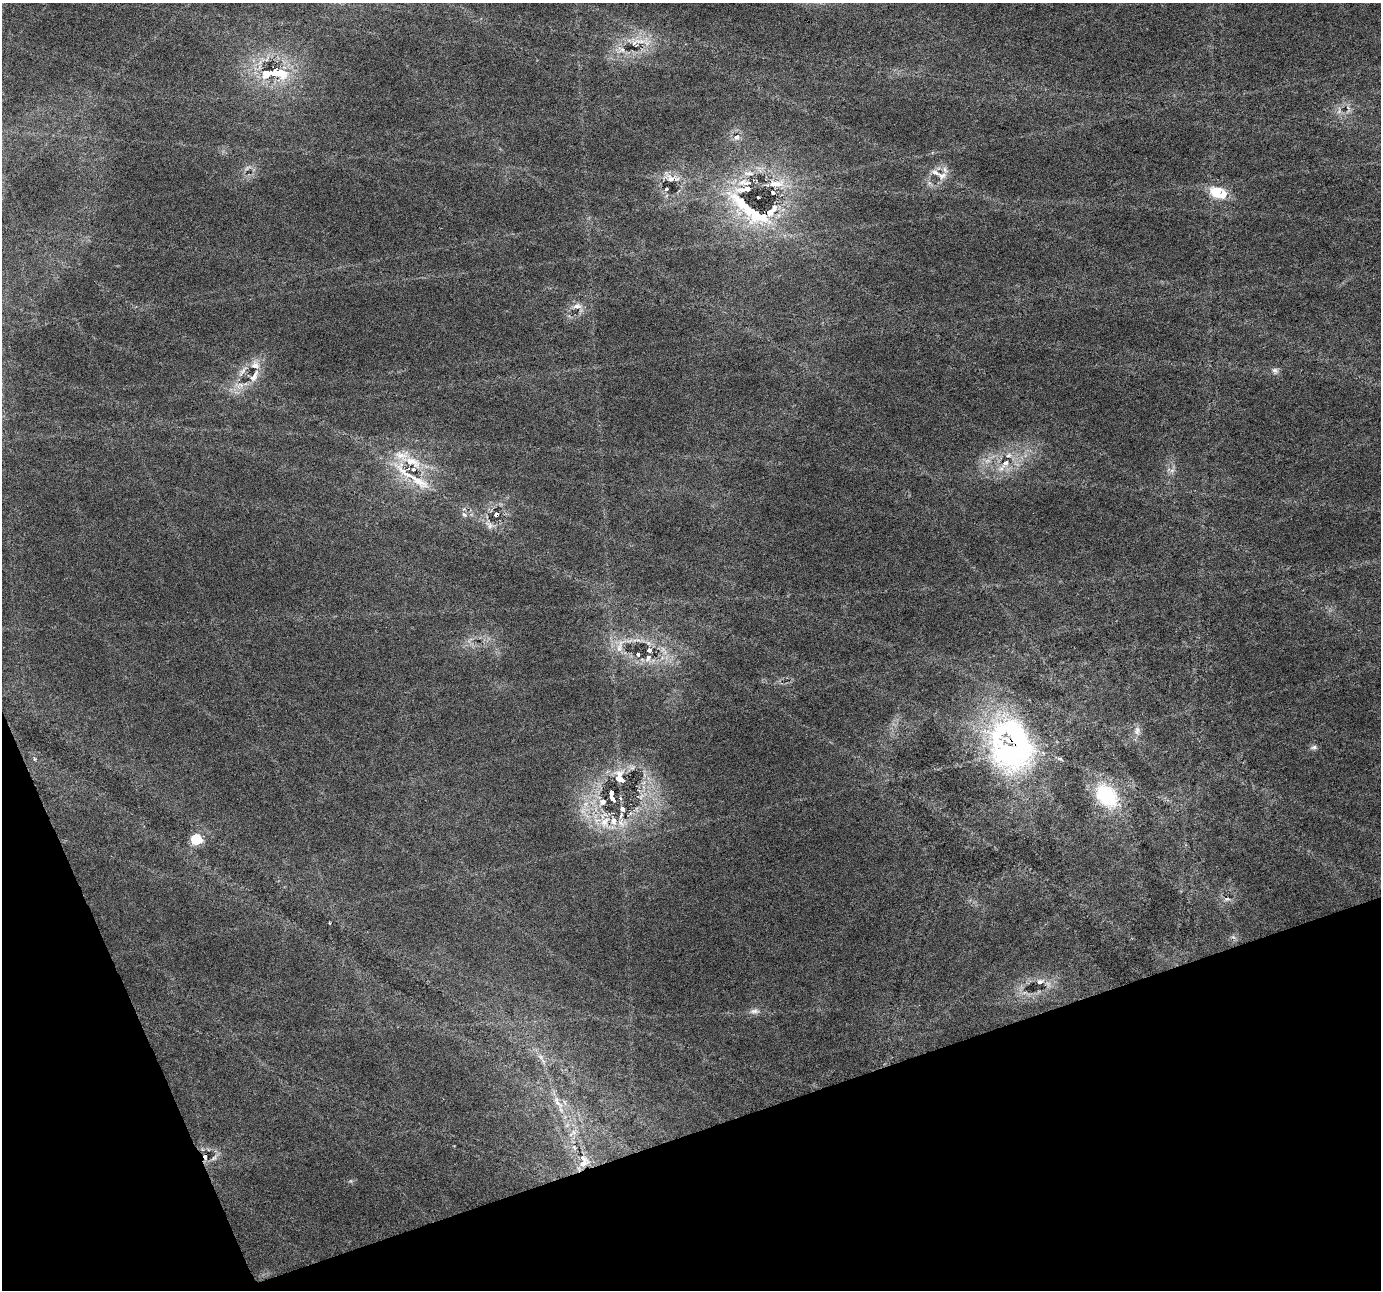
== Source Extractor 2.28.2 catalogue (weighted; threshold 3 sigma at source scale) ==
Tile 14 of 4 x 4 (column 2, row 4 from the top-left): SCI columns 1382-2760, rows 131-1418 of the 5519 x 5359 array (HDU 1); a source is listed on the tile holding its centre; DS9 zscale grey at full resolution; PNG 1383 x 1292 px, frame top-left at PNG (2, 3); no overlay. Shown black and unused: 17% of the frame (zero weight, under 3 of 6 exposures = <1% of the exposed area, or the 3 px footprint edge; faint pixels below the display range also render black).
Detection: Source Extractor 2.28.2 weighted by HDU 2 'WHT'; one run over the whole footprint, this tile lists its part. Background 0.0256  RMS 0.0027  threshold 0.0112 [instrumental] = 3 sigma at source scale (4.09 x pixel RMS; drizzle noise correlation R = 1.36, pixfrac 0.8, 0.0396/0.0396 arcsec/px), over >= 5 px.
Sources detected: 73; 2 too faint to see at this stretch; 2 cosmic-ray / hot-pixel residue — not listed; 19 inside a brighter listed object's ellipse — not listed separately; the other 50 listed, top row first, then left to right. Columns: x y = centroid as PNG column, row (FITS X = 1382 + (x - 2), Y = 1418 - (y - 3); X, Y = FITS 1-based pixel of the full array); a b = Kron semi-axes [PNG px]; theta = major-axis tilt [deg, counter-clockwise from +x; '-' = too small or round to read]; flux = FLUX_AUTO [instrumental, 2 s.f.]
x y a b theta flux
641 41 23 7 -7 3.4
621 50 13 10 14 2.4
274 73 40 13 -1 14
1348 109 14 6 83 1.3
1339 110 12 3 81 0.82
737 137 10 8 63 1.6
748 173 19 6 -3 2.2
941 176 14 11 3 2.7
670 178 21 11 -40 3.5
776 183 28 10 5 4.7
666 189 4 3 - 0.4
1218 193 21 12 -19 7.8
749 210 89 22 -37 27
577 306 13 7 3 1.7
1275 370 9 7 -30 0.94
242 371 20 5 54 2
254 376 21 8 61 3
240 385 15 11 -4 2.8
987 461 11 6 18 1.6
1005 463 13 8 44 2.9
1172 470 7 4 1 0.66
414 478 87 12 -37 13
496 514 4 3 - 8.1
489 525 15 9 -45 1.9
620 646 24 8 77 3.1
638 654 5 4 - 0.62
648 658 11 7 66 1.4
1137 731 13 9 88 1.6
1016 746 64 52 85 70
1314 747 9 6 7 0.78
34 759 5 4 - 0.41
620 777 21 13 -74 4.1
1107 796 21 15 -49 22
612 798 7 3 -56 2.2
603 802 12 9 32 2.1
585 804 9 5 31 1.2
622 809 6 5 - 0.91
605 822 19 14 73 5.2
622 823 15 11 -10 3.3
196 839 7 6 - 19
1227 899 9 5 -6 0.86
330 923 3 2 - 0.26
1040 981 12 7 18 1.4
755 1011 14 7 3 1.3
541 1057 9 7 -28 1.1
557 1103 24 7 -42 2.9
574 1132 7 4 -89 0.78
574 1147 8 5 -65 0.63
214 1158 11 5 45 0.95
583 1163 18 9 39 2.9
Overlapping masked pixels (flux is a lower limit): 3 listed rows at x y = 749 210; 496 514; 1016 746
Unlisted compact peaks at least as high as the median listed source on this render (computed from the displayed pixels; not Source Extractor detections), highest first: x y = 1233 937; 351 1181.